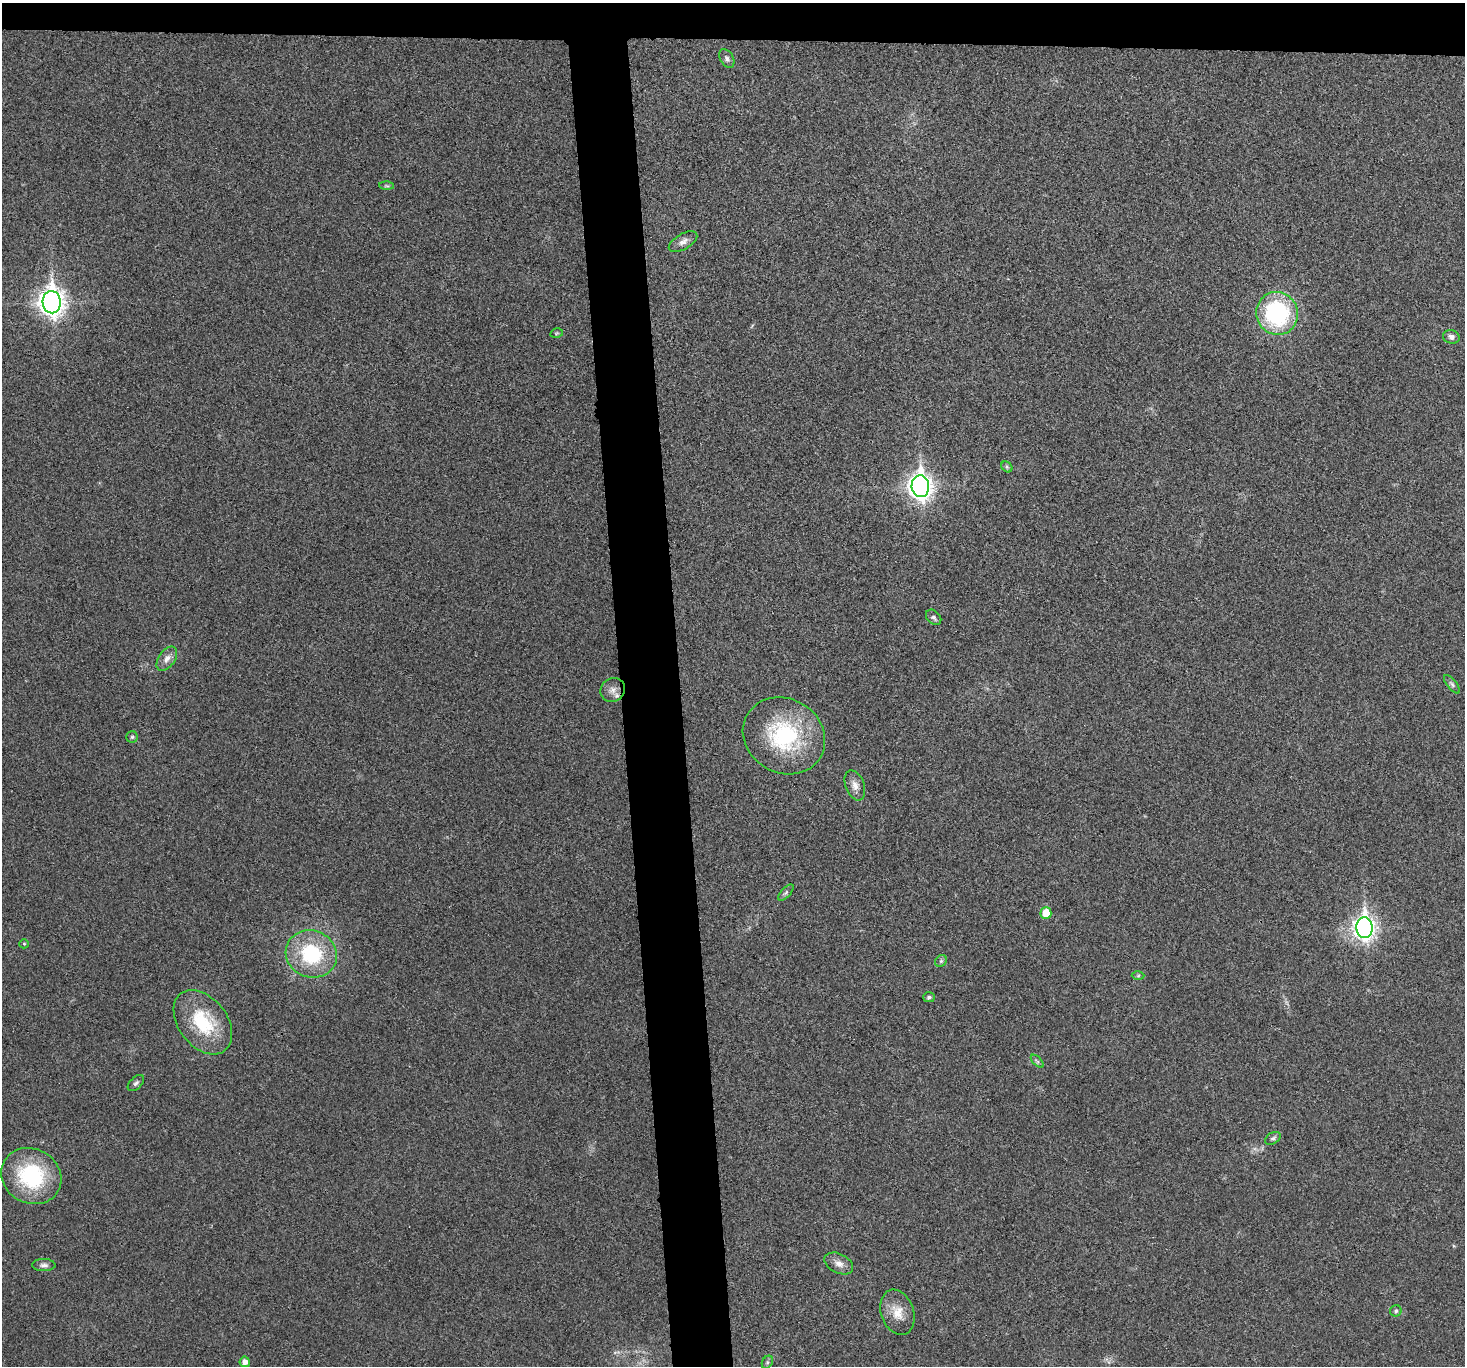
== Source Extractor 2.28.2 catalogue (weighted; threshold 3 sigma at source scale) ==
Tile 2 of 3 x 3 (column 2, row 1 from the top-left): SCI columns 1465-2927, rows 2856-4219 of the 4392 x 4370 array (HDU 1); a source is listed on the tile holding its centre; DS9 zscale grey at full resolution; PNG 1467 x 1368 px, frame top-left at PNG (2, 3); each listed source drawn as its Kron ellipse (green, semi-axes under 4 px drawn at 4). Shown black and unused: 7% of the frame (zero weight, under 3 of 4 exposures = <1% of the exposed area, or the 3 px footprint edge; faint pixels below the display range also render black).
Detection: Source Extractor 2.28.2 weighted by HDU 2 'WHT'; one run over the whole footprint, this tile lists its part. Background 0.0321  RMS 0.0062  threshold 0.0281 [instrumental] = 3 sigma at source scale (4.5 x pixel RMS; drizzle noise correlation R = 1.50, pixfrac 1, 0.05/0.05 arcsec/px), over >= 5 px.
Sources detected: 35; all 35 listed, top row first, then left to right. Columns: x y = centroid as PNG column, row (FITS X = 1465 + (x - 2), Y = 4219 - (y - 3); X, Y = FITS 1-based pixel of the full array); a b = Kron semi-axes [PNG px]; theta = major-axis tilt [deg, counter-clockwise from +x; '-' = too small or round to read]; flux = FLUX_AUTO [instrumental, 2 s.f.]
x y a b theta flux
727 58 10 6 -60 1.9
387 186 7 4 -1 0.87
683 242 16 7 30 3.7
52 302 11 9 -87 570
1277 313 21 20 - 73
557 333 6 4 12 0.81
1451 337 8 6 -17 2.4
1007 467 6 5 - 1
920 486 11 9 -85 460
934 617 9 6 -46 1.9
167 659 14 8 54 4.2
1452 684 11 4 -52 1.6
613 690 13 11 41 4.7
784 736 42 37 -31 65
132 737 5 5 - 1.2
855 785 15 9 -69 4.6
786 893 10 4 48 1.4
1046 913 6 5 - 15
1365 928 10 8 -86 350
24 944 5 4 - 0.73
311 954 26 23 -22 46
941 961 6 5 - 1.1
1138 976 6 4 1 0.88
929 997 6 5 - 1.6
203 1022 36 24 -52 36
1037 1061 8 4 -45 1.2
136 1083 10 6 44 1.8
1273 1138 8 5 33 1.6
31 1176 31 27 -30 53
839 1263 15 9 -27 4.7
44 1265 11 6 -1 2.3
1396 1311 6 5 - 1.1
897 1312 23 16 -71 11
245 1362 5 5 - 3.3
767 1362 7 5 61 1.2